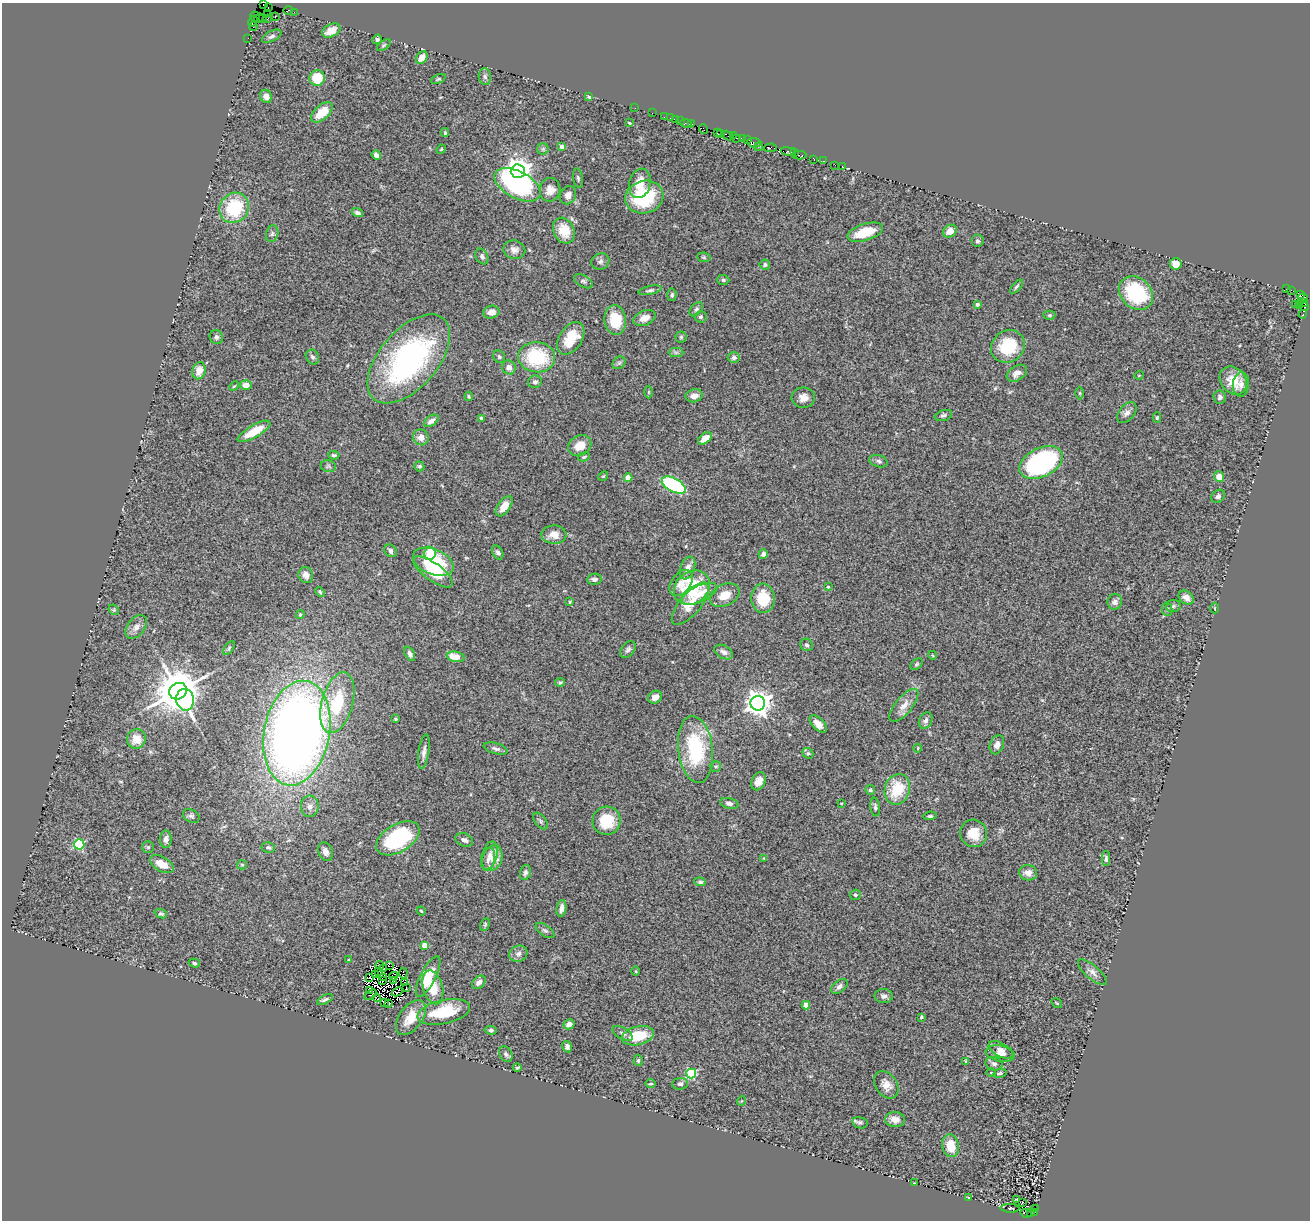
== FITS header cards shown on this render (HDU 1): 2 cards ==
NAXIS1  =                 1308
NAXIS2  =                 1218

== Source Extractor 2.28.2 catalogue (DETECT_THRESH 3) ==
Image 1308 x 1218 px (HDU 1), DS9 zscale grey, 1 PNG px = 1 image px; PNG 1312 x 1222 px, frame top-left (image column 1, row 1218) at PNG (2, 3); each listed source drawn as its Kron ellipse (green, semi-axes under 4 px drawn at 4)
Background 0.94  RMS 0.11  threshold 0.318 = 3 sigma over >= 5 px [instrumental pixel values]
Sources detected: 320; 19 with non-positive FLUX_AUTO (blend fragments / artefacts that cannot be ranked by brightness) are neither listed nor drawn; the other 301 listed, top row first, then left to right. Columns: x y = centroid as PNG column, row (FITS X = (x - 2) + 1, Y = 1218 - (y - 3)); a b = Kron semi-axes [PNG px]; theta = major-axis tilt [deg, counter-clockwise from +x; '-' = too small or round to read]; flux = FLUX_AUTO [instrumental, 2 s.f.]
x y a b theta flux
263 5 3 2 - 13
268 8 4 2 - 72
288 10 5 3 - 160
294 12 2 2 - 21
267 14 4 2 - 66
255 17 5 2 - 19
275 17 3 2 - 20
259 18 5 2 - 7.7
263 18 2 2 - 18
268 18 3 2 - 93
253 21 5 3 - 64
253 26 4 3 - 210
331 31 10 6 27 96
272 36 10 5 27 21
248 38 2 2 - 15
377 39 5 4 - 15
384 45 8 4 35 10
422 57 7 5 52 66
485 76 8 6 -85 19
317 78 8 7 - 200
438 79 8 4 24 10
266 96 7 6 - 39
589 96 4 2 - 14
635 108 2 2 - 35
322 112 13 7 42 140
652 113 2 2 - 20
664 117 2 2 - 16
670 118 2 2 - 22
676 120 3 2 - 44
680 121 3 2 - 56
629 123 3 2 - 7.6
686 123 6 2 -18 41
692 124 3 2 - 16
704 129 5 3 - 67
445 133 4 3 - 8.6
717 133 2 2 - 42
721 133 3 2 - 43
728 135 6 3 -31 180
733 136 4 2 - 25
737 138 3 2 - 91
742 139 4 2 - 84
747 140 2 2 - 26
754 143 7 5 -3 260
562 146 4 3 - 30
758 147 4 2 - 42
770 148 6 3 2 99
441 149 5 4 - 7.5
543 149 5 5 - 12
788 151 8 3 -8 520
795 153 4 3 - 51
376 155 5 4 - 33
799 155 7 2 0 130
814 159 4 3 - 52
823 161 3 2 - 69
835 165 2 2 - 11
842 166 3 2 - 6.2
518 171 7 7 - 6900
578 178 10 5 -80 14
640 183 15 10 75 100
518 185 25 13 -28 920
550 190 12 10 82 61
568 195 9 7 61 39
644 197 19 16 15 450
234 208 15 14 - 420
357 213 6 4 -21 23
564 231 13 10 -64 150
950 231 7 6 - 64
865 232 18 8 18 190
272 234 8 6 73 22
977 241 6 6 - 16
514 250 11 9 -13 42
482 257 8 6 -62 22
704 257 7 5 -7 11
600 261 9 8 - 27
1176 264 6 5 - 88
765 265 5 5 - 15
723 280 6 5 - 13
584 281 10 5 -28 19
1016 287 8 3 49 12
1287 289 3 2 - 13
650 290 11 4 12 16
1291 290 3 3 - 3.1
1136 293 19 15 -43 450
1300 294 3 2 - 25
672 295 6 4 88 13
1303 298 5 3 - 100
1303 302 3 3 - 34
977 304 4 3 - 23
1296 304 3 2 - 9.8
1300 305 3 2 - 40
1304 307 4 3 - 210
696 309 8 5 46 18
491 312 8 6 13 44
1303 314 4 3 - 54
1049 315 6 4 1 13
700 317 6 6 - 15
644 318 11 7 22 60
615 320 15 11 -83 210
216 337 7 6 - 19
681 337 5 5 - 9.7
571 338 18 11 58 190
1008 346 17 15 34 310
676 352 7 4 0 17
312 357 8 6 -58 18
499 357 7 5 -55 13
537 357 18 15 -5 440
734 358 6 5 - 21
409 359 53 29 49 1600
619 363 7 5 43 15
509 367 7 6 - 40
199 371 8 6 75 70
1017 373 11 7 32 40
1139 375 5 3 - 5.3
1233 381 15 12 -48 130
535 382 7 6 - 20
1241 384 12 8 83 35
246 385 6 5 - 43
234 386 5 3 - 7.2
649 392 6 4 90 7.9
1080 393 6 4 -90 8.9
469 396 5 3 - 8.2
694 396 8 6 12 45
1220 397 7 6 - 20
803 398 12 10 1 58
1127 413 12 7 49 35
943 415 9 5 16 17
481 418 4 4 - 13
1157 418 5 4 - 10
431 421 8 5 35 38
254 431 18 6 30 150
421 437 8 7 - 54
705 438 8 5 37 79
580 446 12 9 30 100
334 455 6 3 -5 12
584 457 6 3 22 8
878 461 9 6 -18 21
1041 462 23 14 26 1200
328 466 8 6 -11 16
419 466 5 4 - 12
603 476 5 4 - 8.1
1219 477 5 5 - 73
628 478 4 4 - 99
674 485 13 6 -28 690
1218 496 7 6 - 18
504 506 11 6 53 80
554 535 12 9 -3 68
391 551 7 5 -48 27
430 553 6 6 - 140
498 553 7 5 -60 20
763 554 5 4 - 20
433 562 21 12 -21 470
687 568 12 7 69 54
433 572 23 9 -36 160
306 575 8 7 - 44
594 579 7 5 4 21
681 583 14 9 53 77
828 587 3 3 - 8.4
692 588 19 16 38 410
320 592 5 4 - 8.6
699 594 19 8 26 86
725 595 15 10 26 110
763 598 15 12 -87 250
1186 598 8 6 -36 37
570 602 3 3 - 7.5
1115 602 8 7 - 27
690 604 26 10 50 130
1173 606 7 6 - 18
1215 608 5 3 - 6.9
1167 609 7 5 -78 14
114 610 6 4 -45 10
300 615 4 3 - 9.8
136 627 13 8 50 49
807 645 6 6 - 19
229 648 8 4 55 11
628 649 9 6 52 22
724 652 10 6 -28 31
410 654 8 4 -63 25
932 655 4 3 - 5.3
456 657 9 5 -12 100
916 664 7 5 40 12
560 682 5 4 - 9.9
178 691 9 8 - 32000
655 697 7 6 - 38
185 700 11 9 -82 1100
337 703 31 15 75 370
758 703 7 7 - 7300
904 705 20 8 51 72
395 719 4 3 - 7.4
926 721 8 6 65 26
818 724 10 5 -44 62
297 733 53 32 79 7400
136 739 10 9 - 86
997 745 10 7 70 43
918 748 4 3 - 6
496 749 12 5 -15 23
695 749 34 17 -83 540
424 752 17 5 81 36
808 753 6 5 - 11
716 767 5 5 - 12
758 781 9 6 62 49
897 789 15 12 71 250
870 790 5 5 - 11
729 803 9 5 -14 24
841 803 4 3 - 5.5
310 806 11 9 -89 40
875 807 9 5 -83 18
191 816 9 6 -33 18
930 816 7 4 7 14
541 821 9 5 -52 16
606 821 14 14 - 210
974 833 14 13 - 130
398 838 24 14 31 570
166 839 8 6 -90 29
464 840 9 6 -20 30
79 844 5 5 - 610
148 847 6 5 - 12
268 848 6 5 - 15
325 852 10 7 -70 33
490 855 15 8 73 50
492 858 13 10 69 70
764 858 4 3 - 5.3
488 859 12 6 78 36
1106 859 7 3 -90 16
162 864 13 7 -31 98
242 865 5 4 - 8.3
525 872 8 5 73 20
1028 873 9 7 -11 50
700 882 6 4 -7 15
855 895 5 5 - 15
561 908 8 5 81 32
421 911 4 3 - 6.7
161 914 6 4 -21 12
485 925 7 4 64 10
545 930 11 5 -36 19
425 945 4 4 - 100
518 954 9 8 - 30
349 960 4 2 - 5.4
194 963 6 4 -17 12
380 965 4 3 - 4.5
389 965 4 2 - 13
384 968 4 3 - 11
379 971 4 2 - 2.1
636 971 5 3 - 5.9
1092 972 18 7 -41 38
403 973 5 2 - 14
375 975 3 2 - 1.9
394 976 4 2 - 16
384 977 3 2 - 17
428 977 22 7 63 140
370 978 3 2 - 1.5
383 981 3 2 - 12
393 981 2 2 - 5.4
405 982 3 2 - 10
479 982 8 5 42 32
839 986 9 5 40 26
433 987 17 10 -74 150
406 988 3 2 - 8.4
369 991 2 2 - 5
397 992 6 4 27 8.3
371 995 7 2 32 14
884 996 9 7 -7 29
376 998 4 2 - 7.3
325 999 9 3 24 17
385 1003 4 2 - 4.2
389 1003 3 2 - 5.1
1057 1003 6 4 -35 7.1
806 1005 4 4 - 110
444 1012 27 12 12 300
921 1017 3 3 - 13
411 1018 20 11 53 140
569 1024 6 5 - 42
491 1030 6 4 -6 14
623 1033 11 5 -29 23
638 1036 16 9 13 210
567 1047 6 4 -80 26
1001 1050 13 7 -28 41
506 1054 8 6 -57 21
1000 1054 15 8 -12 51
638 1060 6 4 88 13
966 1061 4 4 - 8.3
994 1064 8 6 -13 24
517 1068 4 3 - 7.5
991 1072 4 3 - 6
691 1073 5 5 - 590
1000 1073 6 3 14 11
651 1084 5 2 - 8
680 1084 8 5 6 22
886 1085 15 11 -55 62
741 1101 5 3 - 5.4
895 1120 10 7 -5 53
860 1123 8 5 -12 16
951 1146 11 8 -79 140
915 1183 3 2 - 11
968 1197 3 2 - 4.8
1017 1200 3 3 - 14
1022 1202 3 2 - 9.7
1010 1208 9 3 -1 9.7
1036 1209 3 3 - 63
1034 1212 2 2 - 47
1026 1213 5 3 - 350
1030 1213 3 2 - 10
At the frame edge (FLAGS 8, measured only in part): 1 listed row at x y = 263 5
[19 non-positive-flux detections neither listed nor drawn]